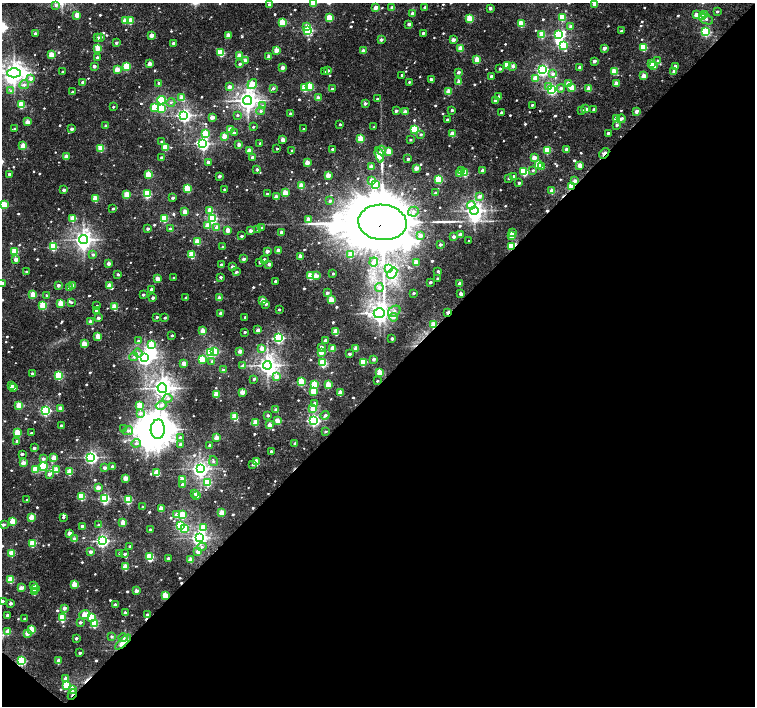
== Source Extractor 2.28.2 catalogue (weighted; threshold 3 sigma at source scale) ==
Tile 15 of 4 x 4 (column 3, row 4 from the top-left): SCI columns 3014-4518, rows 231-1638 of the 6022 x 6028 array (HDU 1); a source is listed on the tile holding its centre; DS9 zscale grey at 2 x 2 block average (1 PNG px = mean of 2 x 2 image px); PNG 757 x 708 px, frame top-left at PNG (2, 3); each listed source drawn as its Kron ellipse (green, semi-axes under 4 px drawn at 4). Shown black and unused: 46% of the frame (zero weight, under 3 of 5 exposures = <1% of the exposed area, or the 3 px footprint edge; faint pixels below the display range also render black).
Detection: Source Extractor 2.28.2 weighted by HDU 2 'WHT'; one run over the whole footprint, this tile lists its part. Background 0.0162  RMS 0.0019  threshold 0.00867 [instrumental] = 3 sigma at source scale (4.5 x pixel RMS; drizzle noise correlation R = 1.50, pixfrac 1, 0.0396/0.0396 arcsec/px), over >= 5 px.
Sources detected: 754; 12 inside a brighter object's white glare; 5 cosmic-ray / hot-pixel residue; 2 long thin detections or spike segments (spike, bleed or trail) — neither listed nor drawn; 1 coinciding with a brighter row at this scale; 2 inside a brighter listed object's ellipse — not listed separately; of the other 732, all 500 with FLUX_AUTO >= 0.776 (the completeness limit of this list) listed and drawn (232 fainter detections not listed), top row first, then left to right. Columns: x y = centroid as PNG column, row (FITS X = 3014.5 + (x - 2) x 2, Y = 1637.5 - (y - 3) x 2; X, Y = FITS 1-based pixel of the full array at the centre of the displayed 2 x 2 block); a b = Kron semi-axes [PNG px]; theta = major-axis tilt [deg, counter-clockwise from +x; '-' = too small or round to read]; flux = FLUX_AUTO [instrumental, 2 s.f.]
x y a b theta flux
314 3 3 3 - 14
595 4 3 2 - 8.6
56 5 4 4 - 1.7
270 5 2 2 - 4.7
425 7 2 2 - 2
376 8 3 2 - 5.6
392 8 2 2 - 3.9
490 8 2 2 - 2.2
717 11 2 2 - 0.96
412 13 2 2 - 3.3
696 14 3 2 - 4.7
77 15 3 2 - 8.7
705 15 3 2 - 4.3
703 16 3 3 - 12
562 17 3 3 - 21
329 18 3 3 - 18
470 19 3 3 - 21
706 19 7 5 -25 1.6
125 21 3 2 - 6.2
131 21 3 3 - 13
282 22 3 3 - 18
521 23 3 3 - 16
409 24 2 2 - 2.7
307 26 3 2 - 4.3
571 27 3 2 - 4
307 30 4 3 - 57
621 31 2 2 - 1.7
706 32 3 3 - 48
35 33 2 2 - 1.5
423 33 2 2 - 1.4
152 35 3 2 - 6
228 35 3 2 - 7.1
542 35 3 3 - 14
559 35 4 3 - 65
101 37 3 2 - 1.2
98 38 2 2 - 1.7
381 40 3 2 - 2.1
453 40 2 2 - 4
116 43 2 2 - 1.4
173 43 2 2 - 1.9
563 46 4 3 - 23
644 47 3 3 - 22
98 48 3 3 - 13
461 48 3 2 - 12
604 48 2 2 - 3.2
276 50 3 2 - 6.7
363 51 2 2 - 3.8
221 53 3 3 - 23
51 55 3 3 - 11
239 55 3 2 - 6.3
269 57 3 2 - 5.5
97 58 2 2 - 3.3
477 60 3 3 - 13
245 61 3 2 - 4.6
594 61 2 2 - 2.4
658 61 3 3 - 2
651 63 3 2 - 7.1
149 64 3 2 - 5.1
239 64 2 2 - 1.4
507 65 3 3 - 18
654 65 3 3 - 12
94 66 2 2 - 2.6
127 66 3 3 - 21
513 66 3 3 - 1.9
675 66 3 2 - 1.7
580 67 2 2 - 3.9
283 68 2 2 - 4.9
500 69 2 2 - 1.3
117 70 3 2 - 7.8
328 70 3 2 - 2
542 70 3 3 - 94
614 71 3 3 - 14
674 71 2 2 - 3.9
63 72 2 2 - 1.1
324 72 2 2 - 1.2
458 72 2 2 - 2.4
14 73 7 4 0 340
553 74 3 3 - 2.1
402 75 2 2 - 1
491 76 2 2 - 1.5
643 76 3 2 - 8.1
31 78 4 3 - 2.2
535 78 3 3 - 11
431 79 2 2 - 2.7
83 82 2 2 - 3.8
409 82 2 2 - 0.84
459 82 3 2 - 6
159 83 2 2 - 1.7
616 83 3 2 - 5.2
252 84 5 3 - 11
568 84 3 3 - 7.5
24 85 5 4 - 1.8
310 86 3 3 - 19
549 86 4 3 - 4.2
229 87 3 2 - 3.8
572 87 3 3 - 13
273 88 3 2 - 1.5
305 88 3 3 - 20
561 88 4 4 - 1.4
332 89 3 2 - 1.6
589 89 3 2 - 9.5
552 90 3 3 - 76
11 91 4 3 - 0.78
72 92 2 2 - 0.93
449 92 3 3 - 11
499 97 3 2 - 2.6
182 98 3 3 - 8.4
318 98 3 2 - 5.1
377 99 2 2 - 1.1
161 100 4 3 - 43
247 100 4 4 - 320
495 100 3 2 - 2.9
171 102 4 3 - 0.98
365 103 2 2 - 2.1
21 105 3 3 - 20
532 105 2 2 - 1
263 106 4 3 - 1.3
113 107 2 2 - 0.86
154 107 3 3 - 16
161 109 3 3 - 19
586 109 2 2 - 3
452 110 2 2 - 1.5
582 110 2 2 - 1.8
594 110 2 2 - 2.8
261 111 4 3 - 1.1
396 111 2 2 - 1.9
636 111 2 2 - 3.9
405 112 3 2 - 5.9
502 113 2 2 - 2.5
291 114 2 2 - 1.9
184 115 4 4 - 130
237 115 3 2 - 0.84
212 117 3 2 - 5.6
616 118 3 2 - 3.9
621 119 4 2 - 2.4
447 120 2 2 - 1.7
27 122 3 2 - 6.5
340 124 2 2 - 1.2
617 125 3 3 - 1
106 126 2 2 - 2.1
253 127 2 2 - 0.99
374 127 2 2 - 0.88
14 129 2 2 - 0.82
72 129 2 2 - 3.4
304 129 2 2 - 0.89
414 129 3 3 - 38
231 130 3 3 - 11
234 133 3 2 - 1.6
608 133 2 2 - 1.6
205 134 3 3 - 16
421 134 3 2 - 1
452 134 3 2 - 9.4
224 136 3 2 - 6.9
361 139 3 3 - 17
283 140 2 2 - 6.2
410 140 2 2 - 0.85
161 142 3 2 - 0.82
260 143 2 2 - 1.6
203 144 4 4 - 120
239 144 2 2 - 3.8
23 146 3 3 - 11
165 147 3 3 - 14
101 148 3 3 - 17
277 149 2 2 - 0.83
332 149 2 2 - 1.3
566 149 3 2 - 3.1
382 150 5 3 - 1.4
547 150 3 3 - 18
249 151 3 2 - 7.4
292 151 3 2 - 1.1
389 151 3 3 - 8.5
604 153 6 3 49 2.9
379 155 8 3 -75 20
66 156 3 2 - 6.4
252 157 2 2 - 1.8
534 157 3 2 - 5.7
162 158 2 2 - 2
408 159 2 2 - 1.5
208 162 2 2 - 2.6
307 162 3 2 - 6.5
538 165 3 3 - 16
580 165 3 2 - 7.1
541 166 3 2 - 2.9
371 167 3 2 - 5.1
416 168 3 2 - 6.5
257 169 3 2 - 2
483 170 2 2 - 4.6
533 170 3 3 - 0.95
461 171 2 2 - 2.7
524 172 3 3 - 33
460 173 3 3 - 8
465 173 3 3 - 21
9 174 2 2 - 1.5
148 175 3 3 - 14
328 175 3 2 - 7.2
219 176 2 2 - 2.8
513 176 2 2 - 1
509 178 3 2 - 1.1
438 179 3 3 - 26
372 181 3 3 - 6.9
575 181 3 2 - 3.7
519 183 2 2 - 1.2
375 184 3 3 - 22
301 186 3 3 - 10
572 186 3 2 - 27
187 188 3 3 - 23
224 189 2 2 - 0.87
64 190 2 2 - 3.2
552 191 3 2 - 7.4
285 193 3 3 - 11
435 193 2 2 - 0.88
147 194 3 3 - 35
267 194 2 2 - 0.9
127 195 3 3 - 15
480 196 3 3 - 2.8
276 197 2 2 - 4.5
95 198 3 3 - 14
173 198 2 2 - 1.4
330 201 3 2 - 1.6
3 205 3 3 - 24
471 205 4 3 - 8.5
113 209 2 2 - 1.1
210 210 3 3 - 8.7
474 210 4 3 - 200
185 212 3 2 - 8.3
413 212 5 4 - 2.1
73 218 3 3 - 16
164 218 3 3 - 27
212 218 3 3 - 54
308 219 3 2 - 6.7
382 222 24 17 -6 6100
208 225 3 2 - 6.7
217 228 3 3 - 4.2
262 228 3 3 - 0.87
148 229 2 2 - 1.6
170 229 2 2 - 1.3
228 230 3 2 - 7.2
258 230 2 2 - 0.86
250 231 2 2 - 3.3
281 232 2 2 - 2.7
512 232 3 2 - 2.4
460 234 3 2 - 4.7
241 236 2 2 - 1.4
420 236 3 2 - 3.7
512 236 3 3 - 11
454 237 2 2 - 2.4
83 239 4 4 - 230
198 241 3 3 - 13
469 241 2 2 - 0.87
440 245 2 2 - 1.8
512 246 3 2 - 28
53 247 3 3 - 26
223 247 2 2 - 1.3
278 250 2 2 - 3.5
15 251 3 3 - 23
267 251 2 2 - 3.3
93 254 3 3 - 1.3
351 254 3 3 - 12
192 255 3 3 - 17
300 256 2 2 - 4.6
16 259 2 2 - 4.2
244 259 2 2 - 2.7
264 259 2 2 - 0.98
260 262 2 2 - 1.3
374 262 4 3 - 3.2
416 262 3 2 - 8.9
109 264 3 2 - 3.2
269 264 2 2 - 2.5
221 265 2 2 - 2
232 267 2 2 - 2.3
388 268 3 3 - 6.6
26 271 2 2 - 0.86
438 271 2 2 - 1.2
236 272 2 2 - 1.4
333 273 2 2 - 1.1
392 273 6 4 51 6
118 274 2 2 - 1.6
310 276 3 3 - 16
316 276 3 2 - 6.9
221 277 3 2 - 1.2
174 278 2 2 - 0.88
438 278 3 2 - 1.2
157 279 3 2 - 5.8
275 281 2 2 - 1
430 282 2 2 - 1.7
2 283 4 2 - 3.9
460 284 3 2 - 5.5
58 285 2 2 - 2.4
110 285 3 2 - 9.1
73 286 3 2 - 4.5
379 287 4 4 - 1.8
69 288 3 2 - 1.4
151 289 2 2 - 1.4
327 293 3 2 - 2
413 293 2 2 - 1.1
461 294 3 2 - 3.7
33 295 3 3 - 12
47 295 3 2 - 0.78
143 295 2 2 - 1.2
153 298 2 2 - 2.3
186 298 2 2 - 1.5
219 298 2 2 - 3.2
331 300 3 3 - 14
263 301 3 2 - 8.3
71 302 3 2 - 0.82
61 303 3 3 - 13
266 304 3 2 - 1.6
43 306 3 3 - 26
97 306 2 2 - 0.82
115 307 3 3 - 13
279 309 2 2 - 0.96
96 310 3 2 - 1.9
394 311 7 5 36 2.1
448 312 4 2 - 2.3
221 313 3 2 - 4
379 313 5 5 - 280
157 317 2 2 - 1
245 317 2 2 - 1
393 317 4 3 - 2.1
98 318 2 2 - 2.1
165 318 2 2 - 0.92
90 322 2 2 - 4
434 325 3 3 - 11
258 330 3 2 - 3.2
203 331 3 3 - 8.7
245 332 2 2 - 1
336 332 3 3 - 15
172 335 2 2 - 1.2
98 336 3 3 - 10
278 338 3 3 - 72
392 338 2 2 - 2.3
325 340 2 2 - 1.9
138 341 3 3 - 1.2
84 344 3 3 - 11
151 345 3 3 - 13
321 347 3 2 - 2.1
262 348 3 3 - 6.1
333 348 4 3 - 6.6
356 349 3 2 - 5.9
215 351 3 3 - 20
240 351 3 2 - 4.9
210 352 3 3 - 39
138 353 5 4 - 1.1
321 353 3 2 - 3.7
349 354 2 2 - 1.5
134 357 4 4 - 0.84
145 358 4 4 - 170
202 359 3 3 - 16
374 359 3 2 - 2.1
212 361 3 3 - 1.1
363 362 3 3 - 19
184 363 3 2 - 5.7
323 363 3 3 - 36
243 365 3 2 - 2.5
267 365 4 4 - 270
223 370 2 2 - 1.8
380 373 3 3 - 14
32 374 2 2 - 1.6
59 376 3 3 - 31
276 377 3 3 - 4.7
254 379 3 2 - 1.1
377 381 2 2 - 0.78
301 382 3 3 - 25
315 384 3 3 - 16
328 385 3 3 - 11
11 386 3 2 - 5.7
14 388 3 2 - 1.6
162 388 5 4 - 340
313 391 3 3 - 11
242 392 3 2 - 6.8
340 393 3 2 - 8.1
216 394 3 3 - 11
167 398 5 4 - 1.5
315 403 3 3 - 1.7
19 405 3 3 - 14
161 405 5 4 - 1.9
140 406 3 3 - 20
60 408 3 2 - 4.4
313 409 3 3 - 12
276 410 3 2 - 2.4
45 411 3 3 - 70
140 413 4 3 - 2.1
268 415 3 2 - 1.5
325 415 4 3 - 1.6
235 417 3 3 - 17
313 420 4 4 - 97
278 421 3 3 - 8.3
256 422 3 3 - 11
270 425 3 2 - 5.1
61 426 2 2 - 1.7
124 429 4 3 - 0.86
158 429 10 7 88 770
128 431 5 4 - 1.2
326 431 3 2 - 0.89
17 433 3 3 - 18
31 433 2 2 - 0.95
180 437 3 2 - 1.2
216 437 3 2 - 6.5
17 441 2 2 - 1.9
136 443 5 4 - 1.5
295 444 3 2 - 2
181 445 2 2 - 2.1
210 445 2 2 - 2.2
34 448 2 2 - 1.9
271 451 2 2 - 1.7
22 454 3 2 - 1.2
91 457 4 4 - 120
54 458 3 3 - 8.9
43 459 3 3 - 2
213 461 5 3 - 1.1
257 462 3 3 - 12
23 463 3 2 - 6.1
253 464 3 2 - 0.98
43 466 4 3 - 35
113 466 2 2 - 2.6
105 468 3 2 - 2.7
200 468 4 4 - 170
35 469 3 3 - 15
56 470 3 3 - 8.8
70 472 3 3 - 14
157 473 3 3 - 16
49 474 3 3 - 2.3
125 478 3 2 - 7.7
182 479 3 3 - 6.9
208 482 3 3 - 27
182 484 3 3 - 1.4
98 488 3 2 - 5.6
195 494 3 3 - 0.93
82 496 3 3 - 25
197 496 3 2 - 2.9
104 498 3 3 - 52
27 500 2 2 - 1.1
128 500 3 3 - 31
143 507 2 2 - 0.88
161 508 3 2 - 5.2
222 513 3 3 - 11
177 515 3 2 - 5.2
183 515 3 3 - 17
32 517 3 3 - 8.6
63 517 2 2 - 1
13 521 3 3 - 16
123 523 3 3 - 8.1
3 525 3 2 - 1.3
99 525 3 2 - 2
82 526 2 2 - 1.7
180 526 3 3 - 40
185 528 4 3 - 5.3
203 528 4 3 - 11
150 530 2 2 - 1.4
70 533 3 2 - 5.1
199 538 4 4 - 160
74 539 3 2 - 5.1
102 541 4 4 - 120
33 543 3 3 - 23
130 546 2 2 - 0.81
202 547 5 4 - 1
198 551 3 3 - 4.5
90 552 3 3 - 2.4
12 553 3 3 - 14
120 553 3 2 - 0.9
125 554 3 2 - 1.4
150 557 3 3 - 31
168 558 3 2 - 1.1
191 560 3 2 - 6.3
125 567 3 3 - 12
11 579 3 3 - 16
74 584 3 3 - 11
34 586 3 2 - 3.3
21 588 3 2 - 4.8
36 588 3 2 - 0.9
34 591 3 3 - 12
136 591 3 2 - 3
165 595 3 3 - 13
2 601 3 2 - 1.2
11 603 3 2 - 2.3
115 605 3 2 - 2.2
64 608 3 2 - 2.8
125 613 3 2 - 2.9
85 614 5 3 - 10
147 614 3 2 - 1.2
7 615 3 2 - 1.8
92 617 3 3 - 26
62 618 3 3 - 20
25 619 2 2 - 1.7
80 622 3 3 - 1.4
95 624 3 3 - 16
32 629 3 3 - 16
8 631 3 3 - 7.5
27 633 3 2 - 4
111 636 3 3 - 0.97
76 638 2 2 - 1.3
123 638 5 4 - 1.3
123 642 10 3 43 5.8
80 653 3 2 - 1.2
21 661 3 3 - 44
58 661 3 3 - 6.1
66 679 3 3 - 4.8
66 685 3 3 - 18
72 689 3 3 - 5.9
72 694 5 2 - 2.1
Overlapping masked pixels (flux is a lower limit): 11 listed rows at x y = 604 153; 575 181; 572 186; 382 222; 512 246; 448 312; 434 325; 165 595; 123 642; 21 661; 72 694
Isophote crosses this tile's border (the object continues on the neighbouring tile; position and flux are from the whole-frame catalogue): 6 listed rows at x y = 314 3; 595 4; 14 73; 3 205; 2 283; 2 601